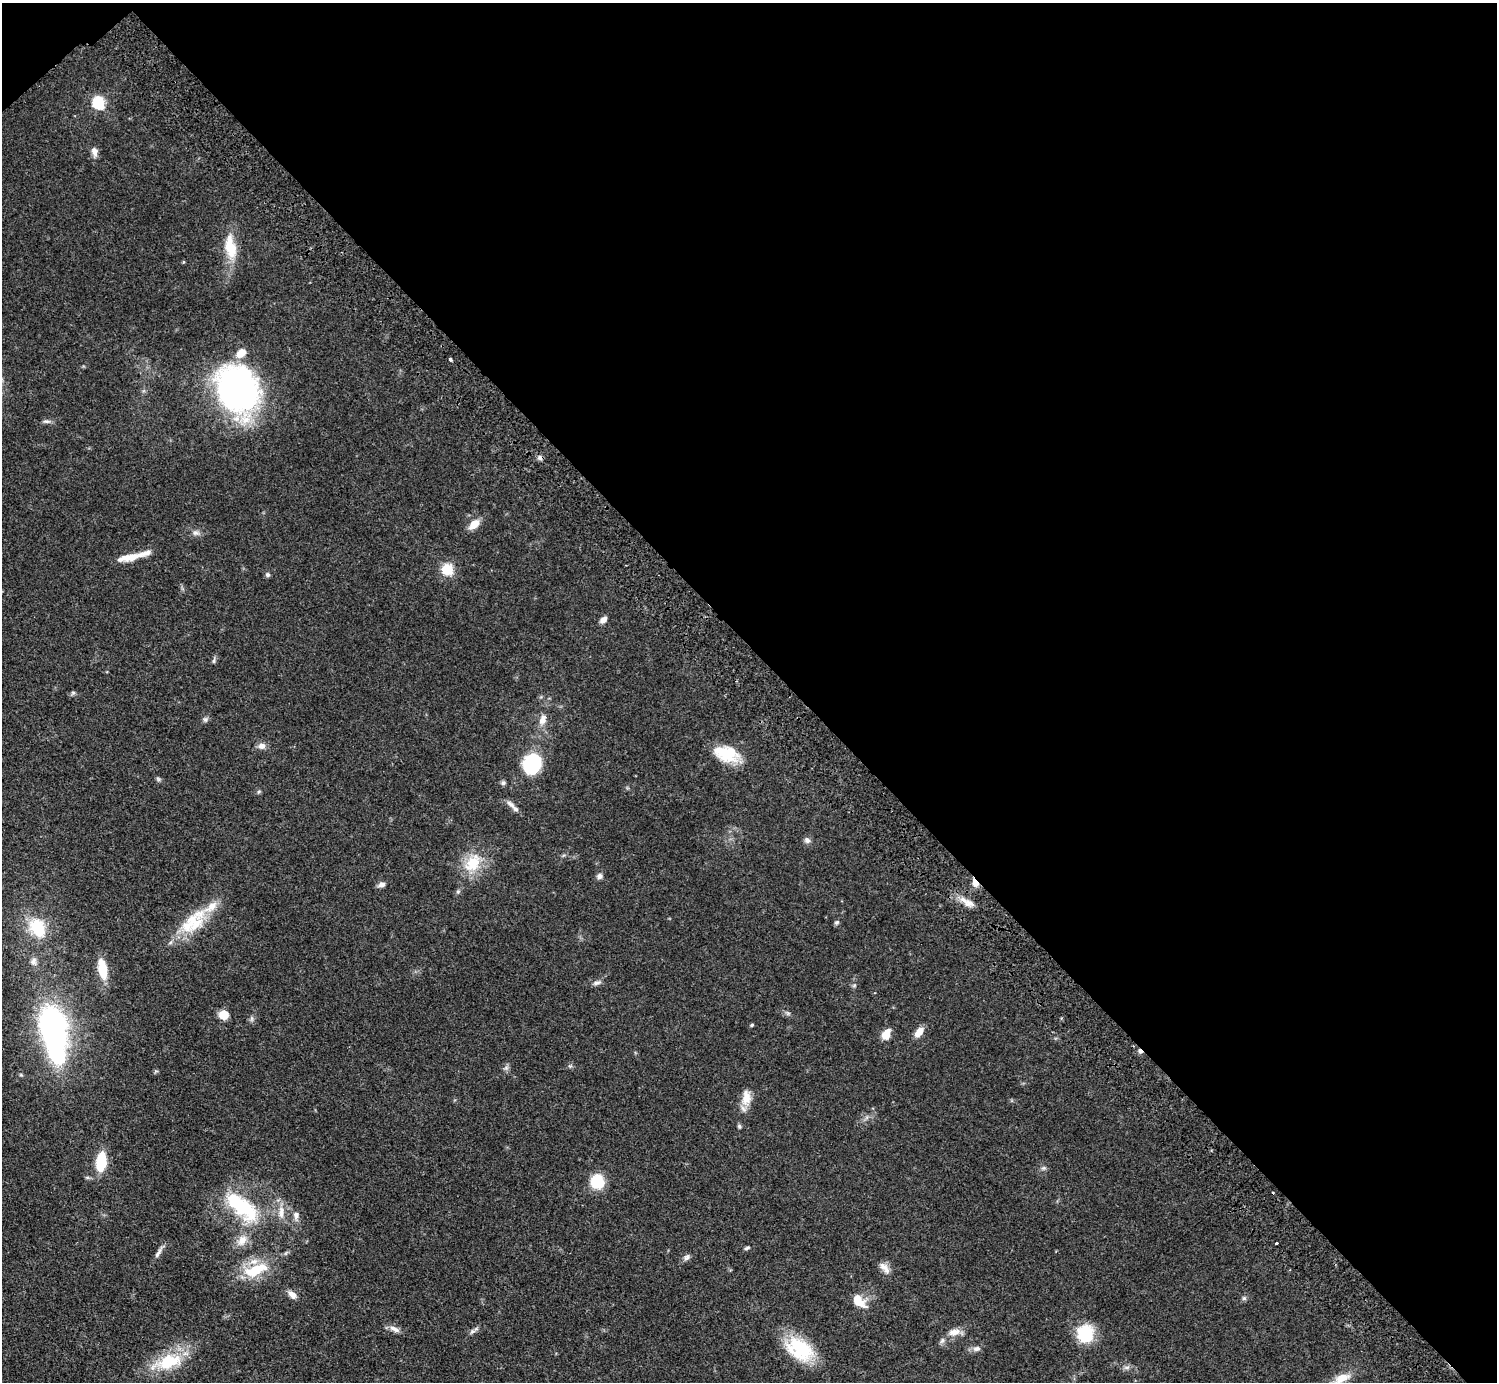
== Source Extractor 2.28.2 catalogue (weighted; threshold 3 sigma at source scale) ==
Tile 3 of 4 x 4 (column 3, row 1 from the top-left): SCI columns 3037-4531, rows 4484-5863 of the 6034 x 6030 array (HDU 1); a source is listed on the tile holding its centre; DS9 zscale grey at full resolution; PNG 1499 x 1384 px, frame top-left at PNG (2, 3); no overlay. Shown black and unused: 47% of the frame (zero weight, under 3 of 5 exposures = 3% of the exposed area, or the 3 px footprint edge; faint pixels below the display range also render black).
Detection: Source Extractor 2.28.2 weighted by HDU 2 'WHT'; one run over the whole footprint, this tile lists its part. Background 0.0615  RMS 0.0038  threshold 0.017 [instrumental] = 3 sigma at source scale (4.5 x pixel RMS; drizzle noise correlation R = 1.50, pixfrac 1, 0.05/0.05 arcsec/px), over >= 5 px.
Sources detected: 80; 2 inside a brighter object's white glare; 3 cosmic-ray / hot-pixel residue — not listed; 5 inside a brighter listed object's ellipse — not listed separately; the other 70 listed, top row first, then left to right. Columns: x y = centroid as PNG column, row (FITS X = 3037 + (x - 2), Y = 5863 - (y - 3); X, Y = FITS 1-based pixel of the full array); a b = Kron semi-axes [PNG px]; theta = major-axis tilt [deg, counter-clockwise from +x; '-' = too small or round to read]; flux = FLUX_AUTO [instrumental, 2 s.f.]
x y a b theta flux
98 103 6 6 - 44
94 152 12 8 -82 2
230 247 26 15 -72 9.7
241 353 12 9 40 4.5
450 359 3 3 - 0.98
236 389 36 31 -65 140
46 421 10 4 4 0.95
474 524 14 8 43 4.1
196 533 9 7 -10 1.4
131 557 31 7 12 6.2
447 569 6 6 - 32
268 575 6 6 - 0.74
603 620 8 6 36 2.2
214 660 8 4 89 0.64
73 693 6 5 - 0.67
205 719 7 5 69 0.84
543 720 13 8 68 2.9
262 746 9 8 - 2
726 754 31 17 -18 12
532 764 17 15 67 25
158 779 8 4 -53 0.61
503 783 6 6 - 0.72
510 804 15 6 -42 2
807 840 8 7 - 1.3
473 863 27 18 57 11
600 876 7 7 - 1.3
975 883 11 6 -54 2.7
382 885 8 6 15 1.7
968 903 13 8 -7 2.8
195 923 41 23 65 16
837 923 6 5 - 0.68
37 928 23 17 -61 14
33 961 10 9 - 1.9
102 969 21 9 -80 9.4
597 983 12 5 14 1.3
854 986 6 4 20 0.5
223 1015 8 7 - 6
752 1025 5 4 - 0.43
52 1026 36 23 -75 89
919 1032 13 6 50 3.9
886 1035 12 8 63 4.2
21 1075 6 4 -18 0.44
746 1098 22 11 88 4.8
739 1126 6 5 - 0.59
101 1162 17 9 82 14
1043 1168 7 4 17 0.66
597 1182 13 12 - 12
239 1204 45 23 -42 26
281 1212 18 7 88 3.4
296 1215 10 8 88 1.8
242 1240 17 11 57 4.3
1276 1243 3 3 - 2
747 1248 8 4 20 0.67
158 1253 19 5 58 1.6
687 1258 9 6 43 1.2
884 1268 19 8 -50 2.6
256 1270 34 15 26 13
292 1295 11 7 -44 2.2
1244 1298 6 5 - 0.7
858 1301 18 10 -45 6.2
394 1329 16 6 -25 2.1
472 1331 8 5 8 0.98
954 1332 16 9 12 3.4
1085 1334 19 18 - 14
942 1340 8 6 41 1.1
800 1349 34 22 -36 22
977 1349 10 7 8 1.6
168 1362 40 18 18 17
1127 1367 8 4 0 0.95
1342 1378 18 9 25 6.2
Overlapping masked pixels (flux is a lower limit): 1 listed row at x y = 975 883
Isophote crosses this tile's border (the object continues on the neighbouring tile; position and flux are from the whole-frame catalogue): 1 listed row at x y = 52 1026